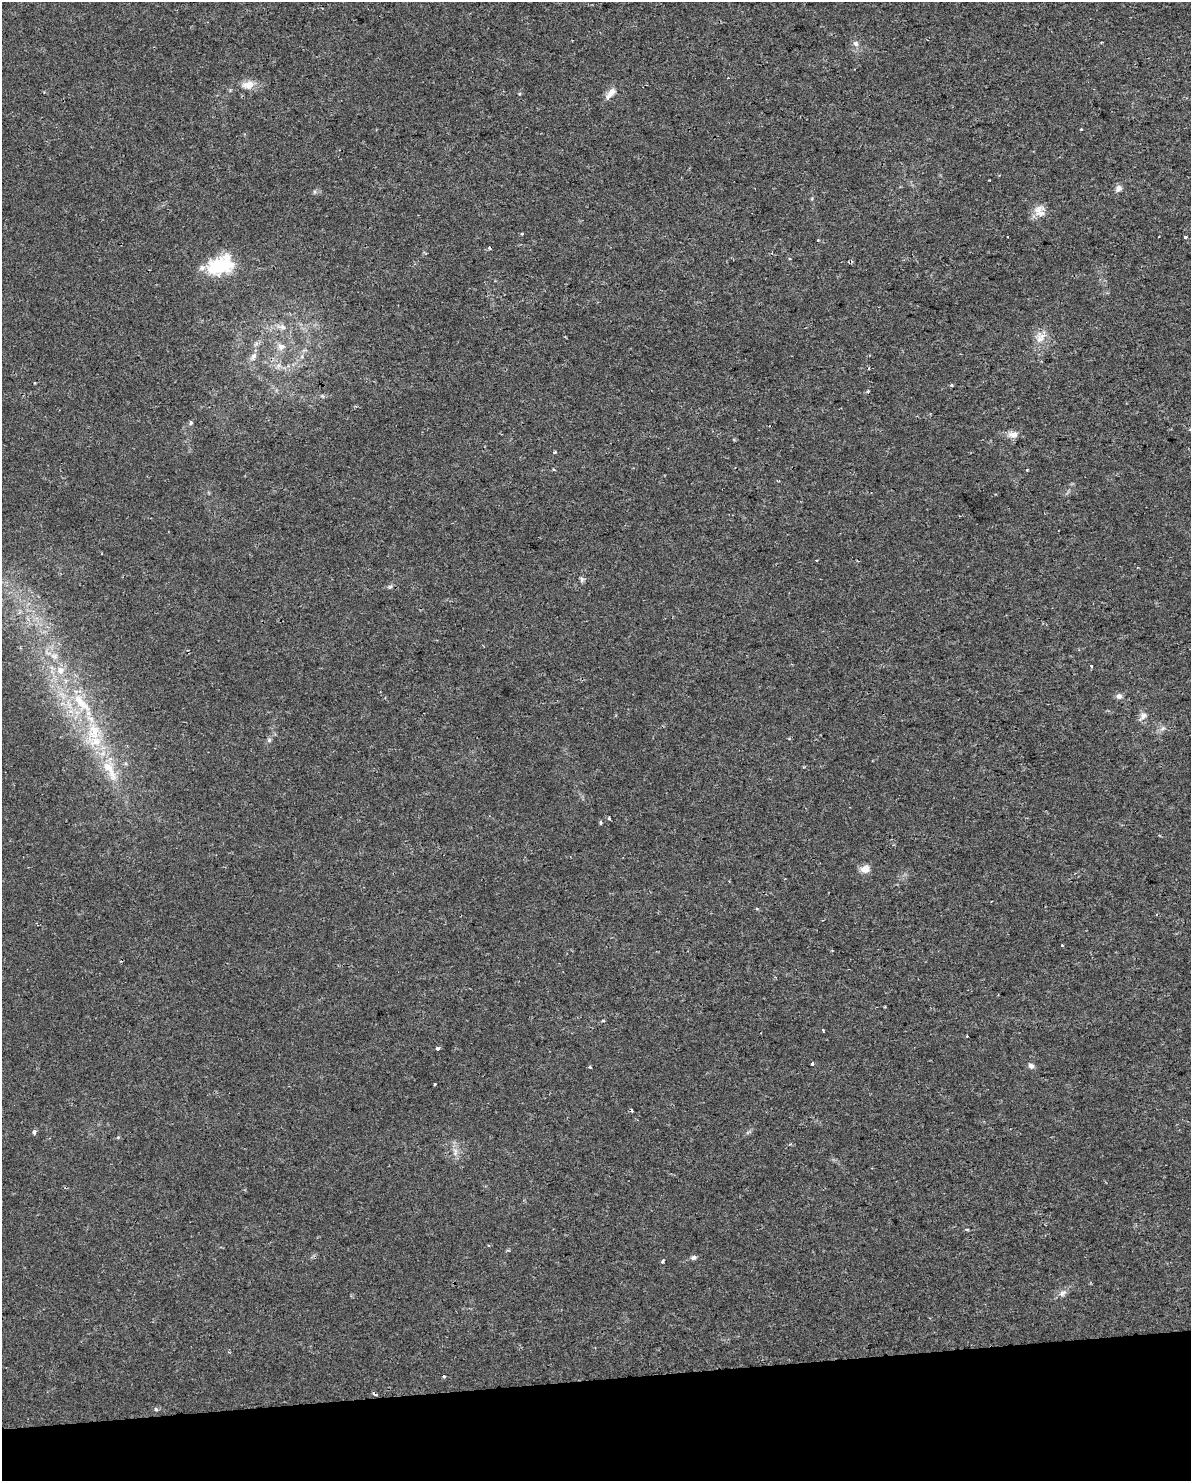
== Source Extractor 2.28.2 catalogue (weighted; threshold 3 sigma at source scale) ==
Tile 10 of 4 x 3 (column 2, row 3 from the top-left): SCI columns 1189-2377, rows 63-1541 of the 4754 x 4517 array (HDU 1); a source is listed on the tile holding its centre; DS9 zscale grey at full resolution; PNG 1193 x 1483 px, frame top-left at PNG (2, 2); no overlay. Shown black and unused: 7% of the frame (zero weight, under 2 of 3 exposures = <1% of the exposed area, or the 3 px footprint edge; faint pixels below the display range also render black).
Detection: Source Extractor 2.28.2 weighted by HDU 2 'WHT'; one run over the whole footprint, this tile lists its part. Background 0.00454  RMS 0.0028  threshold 0.0125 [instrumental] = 3 sigma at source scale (4.5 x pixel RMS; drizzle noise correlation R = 1.50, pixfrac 1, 0.0396/0.0396 arcsec/px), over >= 5 px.
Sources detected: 61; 4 cosmic-ray / hot-pixel residue — not listed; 3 inside a brighter listed object's ellipse — not listed separately; the other 54 listed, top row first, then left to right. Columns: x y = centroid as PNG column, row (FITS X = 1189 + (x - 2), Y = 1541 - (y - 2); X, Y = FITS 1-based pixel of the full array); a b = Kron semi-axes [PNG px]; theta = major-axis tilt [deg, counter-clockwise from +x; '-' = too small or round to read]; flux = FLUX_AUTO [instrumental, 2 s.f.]
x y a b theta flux
856 43 8 7 - 1
248 85 18 10 10 3.1
611 92 12 8 52 2
1081 129 3 3 - 0.3
1118 188 10 8 51 1.2
1039 211 17 14 -80 3
522 234 3 3 - 0.35
1185 237 3 3 - 1.5
220 265 33 19 20 15
282 327 15 5 -15 1.5
1039 339 21 11 -83 3.4
281 347 9 9 - 1.7
253 356 13 7 62 1.5
302 356 6 5 - 0.54
278 366 7 4 72 0.66
35 383 3 2 - 0.24
951 385 4 4 - 0.32
868 391 4 3 - 0.29
191 423 6 5 - 0.51
1013 435 15 9 -5 1.9
555 452 3 3 - 0.5
1027 470 3 3 - 0.24
582 579 8 6 90 0.64
54 656 12 7 -18 1.8
1091 666 3 3 - 2.1
60 670 12 11 - 3.1
1119 696 8 7 - 1
81 703 37 13 -50 12
1143 716 12 8 35 1.4
94 731 27 20 -88 12
269 740 6 6 - 0.59
110 770 41 13 -62 10
609 818 3 3 - 1
601 823 4 3 - 0.46
865 869 8 7 - 3
1062 945 3 3 - 0.23
885 1007 3 3 - 0.21
603 1021 5 3 - 0.25
823 1030 4 2 - 0.28
437 1048 4 3 - 1.4
812 1063 4 3 - 0.49
1031 1066 8 7 - 0.9
590 1067 4 3 - 0.34
435 1084 3 3 - 0.58
34 1132 4 4 - 1.1
118 1137 5 3 - 0.29
455 1152 12 6 88 1.6
967 1230 5 3 - 0.35
693 1257 8 6 9 0.81
662 1261 3 3 - 1.1
1063 1293 11 8 39 1.4
444 1376 3 3 - 0.47
374 1394 6 3 -45 0.49
156 1409 6 5 - 0.42